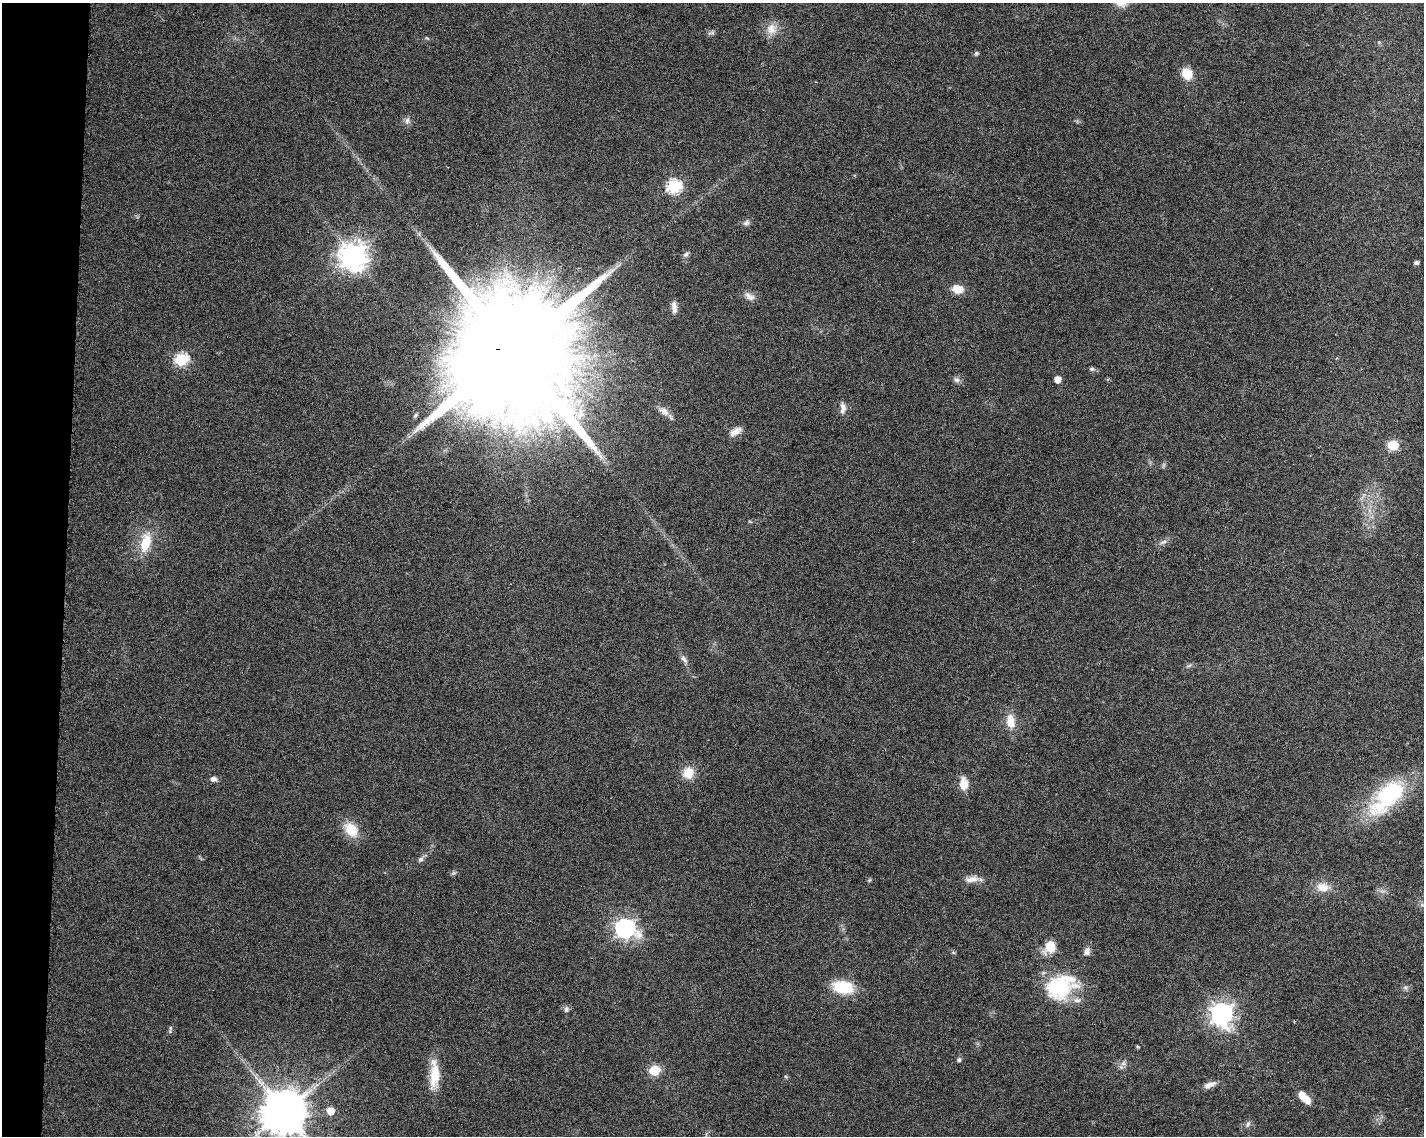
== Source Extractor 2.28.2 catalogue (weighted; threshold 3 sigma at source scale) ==
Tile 7 of 3 x 4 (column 1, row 3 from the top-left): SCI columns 232-1653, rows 1147-2280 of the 4786 x 4554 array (HDU 1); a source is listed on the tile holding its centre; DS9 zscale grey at full resolution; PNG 1426 x 1138 px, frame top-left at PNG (2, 3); no overlay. Shown black and unused: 4% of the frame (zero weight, under 6 of 12 exposures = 1% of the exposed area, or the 3 px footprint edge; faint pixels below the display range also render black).
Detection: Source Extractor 2.28.2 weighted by HDU 2 'WHT'; one run over the whole footprint, this tile lists its part. Background 0.0301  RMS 0.002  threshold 0.00818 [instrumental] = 3 sigma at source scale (4.09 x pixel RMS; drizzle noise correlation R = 1.36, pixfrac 0.8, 0.0396/0.0396 arcsec/px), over >= 5 px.
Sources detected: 63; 2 inside a brighter object's white glare — not listed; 2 inside a brighter listed object's ellipse — not listed separately; the other 59 listed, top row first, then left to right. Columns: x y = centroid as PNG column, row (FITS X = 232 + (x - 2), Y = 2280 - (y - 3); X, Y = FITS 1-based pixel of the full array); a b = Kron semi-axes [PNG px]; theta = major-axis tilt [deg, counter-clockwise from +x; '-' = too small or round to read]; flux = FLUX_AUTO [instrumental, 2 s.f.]
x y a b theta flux
771 29 15 14 - 2.3
711 33 11 4 8 0.4
427 38 6 4 -33 0.21
976 53 7 5 49 0.31
1187 74 10 9 - 4.1
407 121 9 7 -88 0.72
674 186 7 6 - 29
746 223 8 6 9 0.63
686 254 8 6 42 0.49
353 256 9 9 - 230
1416 263 5 4 - 0.52
957 289 9 7 -11 3.6
749 296 15 8 -33 1.2
674 307 15 6 -85 1.2
514 351 37 29 -10 10000
181 359 6 6 - 22
1092 369 8 5 -9 0.41
1058 379 5 5 - 1.8
957 380 9 7 -42 0.62
664 411 16 10 -41 1.5
842 411 14 9 90 1.1
415 415 7 5 42 0.33
735 431 17 8 31 1.3
1393 445 6 6 - 11
1163 542 11 5 19 0.68
145 543 25 12 75 4.9
684 659 12 6 -48 0.74
1189 666 7 4 20 0.34
1011 721 21 12 -82 2.8
688 773 14 14 - 2.8
213 779 7 6 - 0.8
964 784 14 9 -89 2.5
1389 793 48 27 31 16
351 830 22 15 -51 3.7
420 859 7 7 - 0.55
453 873 7 5 11 0.34
972 879 21 8 8 1.5
869 880 6 4 87 0.23
1322 887 18 12 -9 2.5
1422 905 7 6 - 0.52
625 928 8 7 - 89
1050 947 12 10 51 3.8
1087 951 11 8 73 0.91
953 952 6 4 -1 0.25
843 987 20 12 -9 7.6
1405 987 6 4 -18 0.37
1061 988 37 28 43 14
566 1009 9 6 81 0.54
1221 1013 9 8 - 130
170 1029 13 3 79 0.34
959 1060 6 6 - 0.33
1123 1063 8 6 45 0.65
654 1070 6 6 - 11
434 1075 37 11 89 4.8
1210 1085 16 7 24 1.3
1304 1098 17 7 -44 2.7
330 1111 6 6 - 2.8
284 1112 12 11 - 810
1248 1124 9 5 69 0.52
Overlapping masked pixels (flux is a lower limit): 1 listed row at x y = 514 351
Isophote crosses this tile's border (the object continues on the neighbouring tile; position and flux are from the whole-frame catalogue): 2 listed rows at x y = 1422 905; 284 1112